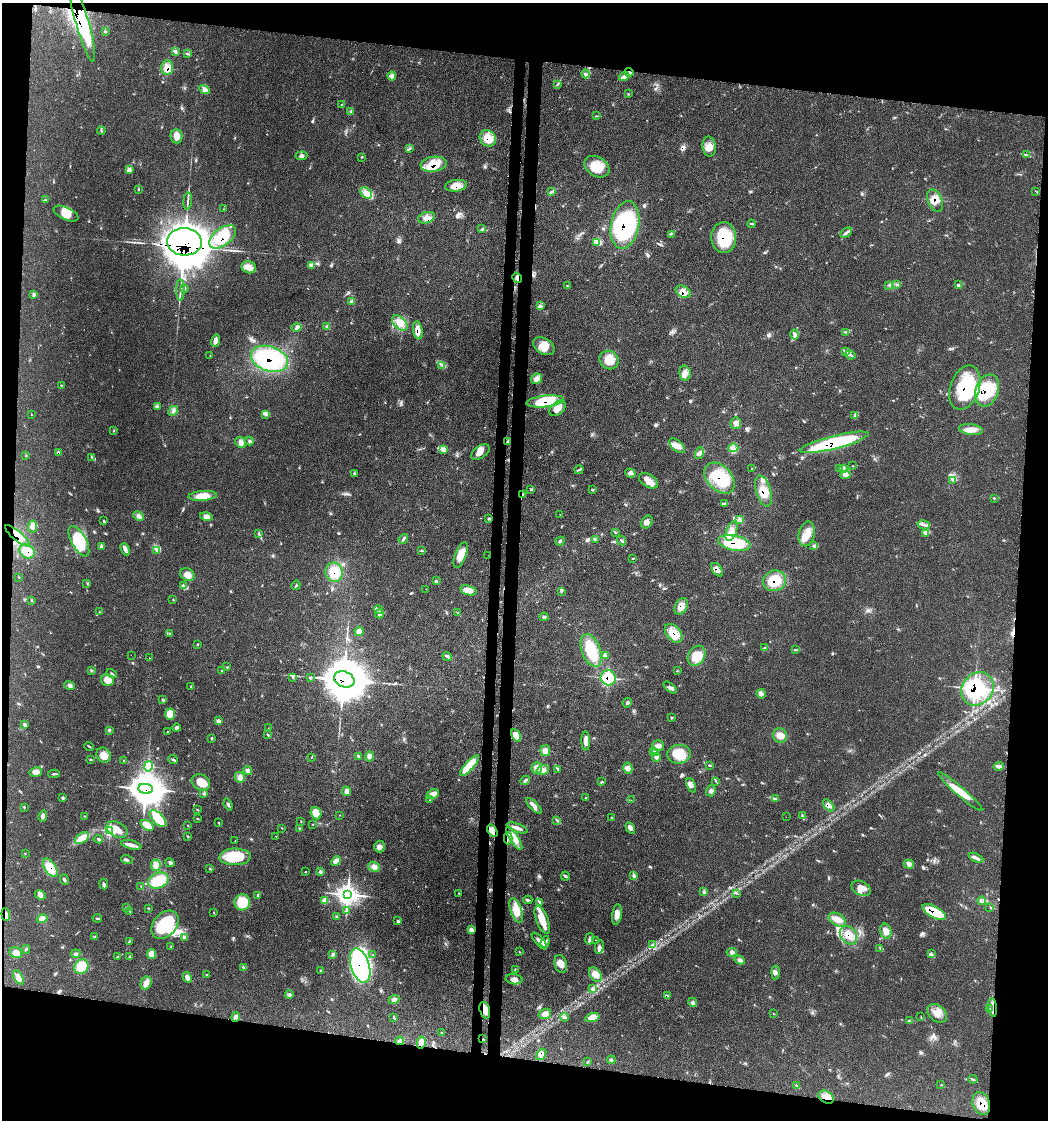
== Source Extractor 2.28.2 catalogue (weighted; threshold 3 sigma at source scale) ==
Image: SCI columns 294-4474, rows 80-4551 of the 4632 x 4608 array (HDU 1 of 3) = the unmasked area's bounding box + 8 px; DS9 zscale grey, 4 x 4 block average (1 PNG px = mean of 4 x 4 image px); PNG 1050 x 1122 px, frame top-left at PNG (2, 3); each listed source drawn as its Kron ellipse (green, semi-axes under 4 px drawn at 4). Shown black and unused: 17% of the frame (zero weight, under 3 of 4 exposures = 8% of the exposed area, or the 3 px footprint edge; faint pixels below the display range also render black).
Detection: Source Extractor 2.28.2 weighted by HDU 2 'WHT'. Background 0.13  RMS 0.0055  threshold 0.0246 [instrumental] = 3 sigma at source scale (4.5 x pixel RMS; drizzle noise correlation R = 1.50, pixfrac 1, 0.05/0.05 arcsec/px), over >= 5 px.
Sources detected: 470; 11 inside a brighter object's white glare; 6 cosmic-ray / hot-pixel residue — neither listed nor drawn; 15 coinciding with a brighter row at this scale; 34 inside a brighter listed object's ellipse — not listed separately; the other 404 listed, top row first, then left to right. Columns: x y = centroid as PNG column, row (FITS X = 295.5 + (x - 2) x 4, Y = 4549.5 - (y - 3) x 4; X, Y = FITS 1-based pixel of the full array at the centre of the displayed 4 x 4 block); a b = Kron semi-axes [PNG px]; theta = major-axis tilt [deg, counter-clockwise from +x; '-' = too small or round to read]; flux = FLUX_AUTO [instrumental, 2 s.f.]
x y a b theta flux
82 22 41 6 -74 240
105 31 3 2 - 2.6
175 51 2 2 - 1.6
187 54 4 2 - 3.3
167 68 7 6 - 34
629 72 4 2 - 6.6
585 74 4 3 - 6.9
392 76 4 3 - 9
624 76 5 2 - 9.9
558 84 2 2 - 1.6
204 90 5 3 - 7.8
628 94 2 2 - 1.3
342 104 3 2 - 1.5
350 112 3 2 - 2.5
596 116 2 2 - 1.5
101 131 4 2 - 2.7
176 136 7 6 - 17
488 138 9 7 -46 55
709 147 10 6 -80 27
409 148 4 2 - 3.6
1027 155 3 2 - 4.2
301 156 6 3 7 8.6
362 157 2 2 - 1.7
434 164 13 7 8 81
597 167 13 9 -31 72
130 170 3 3 - 5.9
456 186 11 5 7 31
138 189 2 2 - 2.7
1036 191 3 2 - 2.2
552 192 2 2 - 1.8
366 193 6 4 -47 21
45 200 2 2 - 1.1
935 200 12 7 -66 35
188 201 8 2 84 7.4
224 209 2 2 - 1.6
66 214 13 6 -25 33
426 218 9 5 17 20
751 224 4 2 - 2.8
625 225 24 14 78 390
482 229 3 2 - 3.1
846 233 6 3 31 7.7
671 234 2 2 - 2.5
223 237 15 8 38 120
724 238 15 12 -87 130
184 242 17 13 -4 2900
596 242 4 3 - 9.1
312 265 3 2 - 2.6
249 267 7 6 - 21
517 278 5 3 - 8.6
897 284 2 2 - 2.4
567 285 2 2 - 1.5
889 285 2 2 - 2.2
959 285 2 2 - 1.4
184 288 3 2 - 2.1
180 290 11 2 -90 9.2
683 292 8 5 -28 25
34 295 3 2 - 3.8
352 301 4 3 - 4.7
541 306 2 2 - 2.1
400 323 9 6 -44 27
327 327 4 2 - 4
296 328 5 3 - 9.5
418 330 9 4 -80 27
846 332 2 2 - 2.6
795 334 5 2 - 6.7
215 341 6 4 73 13
544 346 11 7 -29 45
845 351 3 2 - 3.3
210 355 2 2 - 0.86
850 355 5 2 - 5.5
269 359 19 12 -18 330
609 360 10 9 - 49
442 366 2 2 - 2.2
685 373 7 5 -79 21
536 379 5 5 - 16
61 385 2 2 - 1.4
965 388 23 14 71 190
987 390 16 11 71 200
545 401 19 6 6 110
157 406 2 2 - 3.6
558 408 9 6 44 30
173 411 5 3 - 9.9
265 414 3 2 - 1.8
31 415 2 2 - 0.99
854 415 4 2 - 2.5
736 423 6 5 - 13
971 430 12 5 -8 29
114 431 2 2 - 0.99
249 441 4 2 - 4.5
241 442 6 5 - 17
507 442 4 2 - 4.7
834 442 35 6 14 490
677 446 9 5 -41 22
733 448 5 3 - 11
443 450 3 2 - 2.9
480 452 10 6 35 22
58 453 3 2 - 2.8
699 453 6 4 74 12
26 455 2 2 - 1.4
91 457 2 2 - 2.4
852 466 2 2 - 0.99
752 468 2 2 - 1
840 468 2 2 - 2.3
844 468 4 2 - 4.3
579 470 5 2 - 4.9
354 473 3 2 - 2.8
630 473 5 2 - 7.6
845 475 5 2 - 6.6
720 478 18 12 -47 130
953 480 2 2 - 2.7
648 481 10 6 -33 28
531 489 3 2 - 3.3
592 489 2 2 - 2.2
763 491 16 7 -73 55
523 494 4 2 - 3.7
203 496 14 5 5 44
994 498 2 2 - 1.3
725 504 3 2 - 3.9
560 515 2 2 - 1.3
138 516 6 4 -27 10
206 517 6 4 -13 14
488 518 2 2 - 2
740 520 2 2 - 1.8
104 521 2 2 - 2
647 522 7 5 55 16
924 525 6 3 -14 9.6
33 526 6 4 82 13
732 531 10 5 69 28
259 533 3 2 - 3.4
615 533 2 2 - 1.4
925 533 3 2 - 3.4
807 534 12 8 79 38
17 536 15 5 -40 44
403 539 5 2 - 6.3
595 540 2 2 - 2.4
79 541 17 7 -61 120
560 541 5 3 - 5.2
622 541 5 2 - 4.5
734 543 16 7 -11 140
814 545 2 2 - 2.7
101 546 4 2 - 4.1
125 549 6 3 -68 12
156 550 2 2 - 2.8
27 551 8 6 -37 50
422 551 4 2 - 2.6
461 555 13 5 69 38
488 555 2 2 - 0.73
632 559 2 2 - 1.3
717 570 8 4 -52 20
334 572 10 8 -71 62
187 575 7 6 - 23
19 577 2 2 - 1
436 581 3 2 - 3.7
774 581 11 10 - 87
87 583 2 2 - 1.3
183 585 3 2 - 3.7
296 585 5 2 - 2.8
426 589 2 2 - 0.77
468 590 8 4 -16 28
561 591 2 2 - 1.5
32 600 2 2 - 2
173 600 2 2 - 1.2
681 606 9 6 65 26
378 609 4 3 - 7.4
99 612 2 2 - 1.6
458 613 3 2 - 1.9
379 614 4 4 - 9.7
544 617 4 3 - 4.9
359 631 5 4 - 16
674 633 11 7 -49 54
170 634 2 2 - 1.7
197 645 2 2 - 1.2
764 648 3 2 - 2.8
591 650 17 9 -70 100
796 650 2 2 - 1.3
131 655 2 2 - 0.69
605 655 3 2 - 4.7
696 656 11 8 58 60
447 657 5 3 - 5.4
149 658 2 2 - 0.98
227 667 2 2 - 1.9
91 671 4 2 - 3.6
222 671 3 2 - 2.9
677 671 2 2 - 1.6
112 673 5 2 - 5
293 677 2 2 - 1.4
310 678 3 3 - 4.2
608 678 8 7 - 110
344 679 10 7 -21 13000
108 680 6 5 - 44
70 685 5 3 - 9.5
191 686 2 2 - 2.3
670 688 8 3 -40 9.2
978 689 18 15 51 220
761 694 5 4 - 8.7
163 700 3 3 - 4.2
627 703 5 3 - 5.9
170 714 5 5 - 47
671 717 2 2 - 2.4
218 721 4 3 - 11
25 725 4 3 - 4.5
177 728 4 3 - 11
268 728 2 2 - 0.61
109 730 4 3 - 4.9
168 732 2 2 - 1.7
267 735 3 2 - 2.9
516 735 7 4 -63 38
780 736 7 7 - 25
212 738 2 2 - 6.9
586 741 9 4 90 21
89 746 5 2 - 3
658 746 6 5 - 14
545 751 5 5 - 20
653 752 3 2 - 2.4
655 752 3 2 - 3.7
679 754 12 9 5 54
104 755 8 6 -58 37
359 756 4 2 - 3.1
370 756 5 4 - 14
312 757 2 2 - 1.6
656 757 5 3 - 7.5
91 760 3 2 - 2.8
173 760 5 2 - 4.9
123 761 2 2 - 1.7
148 766 5 2 - 180
469 766 13 4 48 130
709 766 3 2 - 1.8
999 766 5 3 - 7.7
537 768 6 5 - 21
628 768 5 4 - 16
558 769 4 2 - 3.7
248 770 4 3 - 16
543 770 6 5 - 16
36 772 6 4 12 27
54 774 6 2 1 4.7
240 777 5 5 - 17
525 780 5 3 - 6.3
716 781 3 2 - 2.1
201 782 9 7 -29 40
601 782 3 2 - 2.9
691 785 7 4 -68 17
145 789 7 5 -7 8900
346 791 5 4 - 15
711 791 5 4 - 8.9
960 791 29 4 -41 57
204 793 3 3 - 4.3
433 794 6 4 25 32
63 798 3 2 - 4.5
585 798 2 2 - 1.6
775 799 2 2 - 2.6
430 800 2 2 - 2.2
631 800 2 2 - 0.7
228 805 6 2 -70 6.4
828 805 7 4 -47 11
534 806 10 4 -44 15
24 807 2 2 - 2
198 810 4 2 - 1.9
316 813 6 5 - 41
340 815 2 2 - 0.82
802 815 3 2 - 2.9
43 816 6 3 80 10
84 816 2 2 - 1.2
612 817 2 2 - 1.1
786 817 2 2 - 0.55
197 818 2 2 - 2.7
158 819 11 5 -45 83
556 820 3 2 - 1.9
301 822 2 2 - 1.2
219 823 3 2 - 1.8
313 824 2 2 - 1.7
147 825 7 4 -35 70
188 825 2 2 - 1.6
282 828 2 2 - 1.7
300 828 2 2 - 2.3
517 828 11 2 -19 15
630 828 6 4 -58 11
110 830 3 3 - 280
117 830 11 7 -27 32
492 831 7 4 -56 25
187 836 3 2 - 1.9
276 836 2 2 - 1.1
82 838 8 4 33 49
508 838 6 2 88 8.2
514 838 13 4 -57 42
98 839 5 2 - 4.2
235 841 2 2 - 0.75
131 845 10 2 -13 25
379 847 6 5 - 12
25 853 2 2 - 1
235 857 15 8 2 130
976 858 8 3 -24 12
127 860 6 2 -19 5.4
336 861 5 4 - 26
170 863 5 3 - 7.5
909 864 5 3 - 10
156 865 6 4 81 27
374 867 6 4 -20 21
50 868 10 5 -56 67
210 869 3 2 - 2.5
305 872 2 2 - 3.2
320 872 3 3 - 6.1
633 875 3 2 - 4.2
565 876 4 3 - 6
64 880 5 2 - 5.7
158 881 10 7 23 110
104 884 5 3 - 7.4
141 886 3 2 - 2
861 888 10 7 -27 28
703 892 2 2 - 2.2
459 893 3 2 - 1.9
737 893 2 2 - 1.5
348 894 4 4 - 2000
40 895 6 4 -25 11
258 896 3 2 - 2.6
528 900 4 2 - 5
325 901 2 2 - 53
981 901 4 3 - 7.5
242 902 8 7 - 86
540 903 3 2 - 4.1
126 907 2 2 - 1.7
990 907 2 2 - 1.4
148 908 3 2 - 1.9
346 910 3 2 - 2.7
516 910 13 5 -71 49
130 911 2 2 - 1.1
213 912 2 2 - 1.3
934 912 13 5 -28 120
6 914 6 3 -83 15
617 914 10 5 83 24
337 916 3 2 - 2.6
97 918 4 2 - 4.3
42 919 5 4 - 21
542 920 15 6 -69 62
837 920 9 6 -29 28
398 921 3 3 - 3.6
165 925 16 11 49 190
471 930 4 3 - 11
886 931 8 5 -76 20
848 935 10 8 -53 38
95 937 3 2 - 2.8
184 937 4 3 - 8.4
590 939 6 3 79 9.4
596 940 2 2 - 1.1
129 941 2 2 - 1.5
539 941 10 3 -49 16
545 942 6 3 72 9.2
652 945 3 2 - 2.8
171 946 3 2 - 3.2
599 947 7 3 78 7.9
880 948 2 2 - 2.2
26 949 4 2 - 3.8
519 952 2 2 - 1.2
732 952 5 3 - 9.9
16 953 6 5 - 22
931 953 2 2 - 2.1
76 954 4 3 - 6.4
152 954 5 4 - 26
333 954 4 3 - 6.7
372 955 2 2 - 2
130 956 3 2 - 3.3
117 957 3 2 - 3
740 960 5 3 - 7.7
561 964 9 6 -75 28
81 966 7 6 - 67
360 966 18 9 -73 710
243 967 3 2 - 3.6
515 969 2 2 - 0.92
321 971 3 2 - 3.6
776 972 7 3 83 8.3
595 974 8 5 -52 26
207 975 3 2 - 2.5
18 977 8 4 -60 19
187 977 6 4 -62 14
514 979 8 5 -7 20
146 983 7 5 63 21
592 989 2 2 - 2.4
289 994 4 3 - 7
667 996 3 2 - 3
394 999 5 3 - 13
692 1002 5 4 - 7.6
993 1007 9 2 -83 11
989 1009 2 2 - 1.8
485 1010 9 5 -74 26
937 1013 11 8 -38 33
545 1014 6 5 - 14
773 1014 2 2 - 1.2
236 1017 5 4 - 9
565 1017 4 3 - 6.4
921 1017 2 2 - 1.5
394 1018 3 2 - 2.9
592 1018 7 4 19 35
909 1020 2 2 - 1.5
442 1033 3 2 - 1.7
483 1039 2 2 - 1.7
400 1041 4 3 - 7.3
421 1042 6 4 76 25
541 1054 6 3 55 15
611 1060 4 2 - 4.1
587 1062 2 2 - 2.1
973 1079 4 2 - 3.8
941 1085 2 2 - 1.3
797 1086 3 2 - 2.1
826 1097 8 6 -32 28
981 1103 11 8 -68 49
Overlapping masked pixels (flux is a lower limit): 51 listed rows (the first 20) at x y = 82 22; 167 68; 629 72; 488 138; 434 164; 456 186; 935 200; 426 218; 625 225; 223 237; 724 238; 184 242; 517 278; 683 292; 418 330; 269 359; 965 388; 987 390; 545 401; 558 408
Diffuse or blended objects may show on this block-average render without a row.